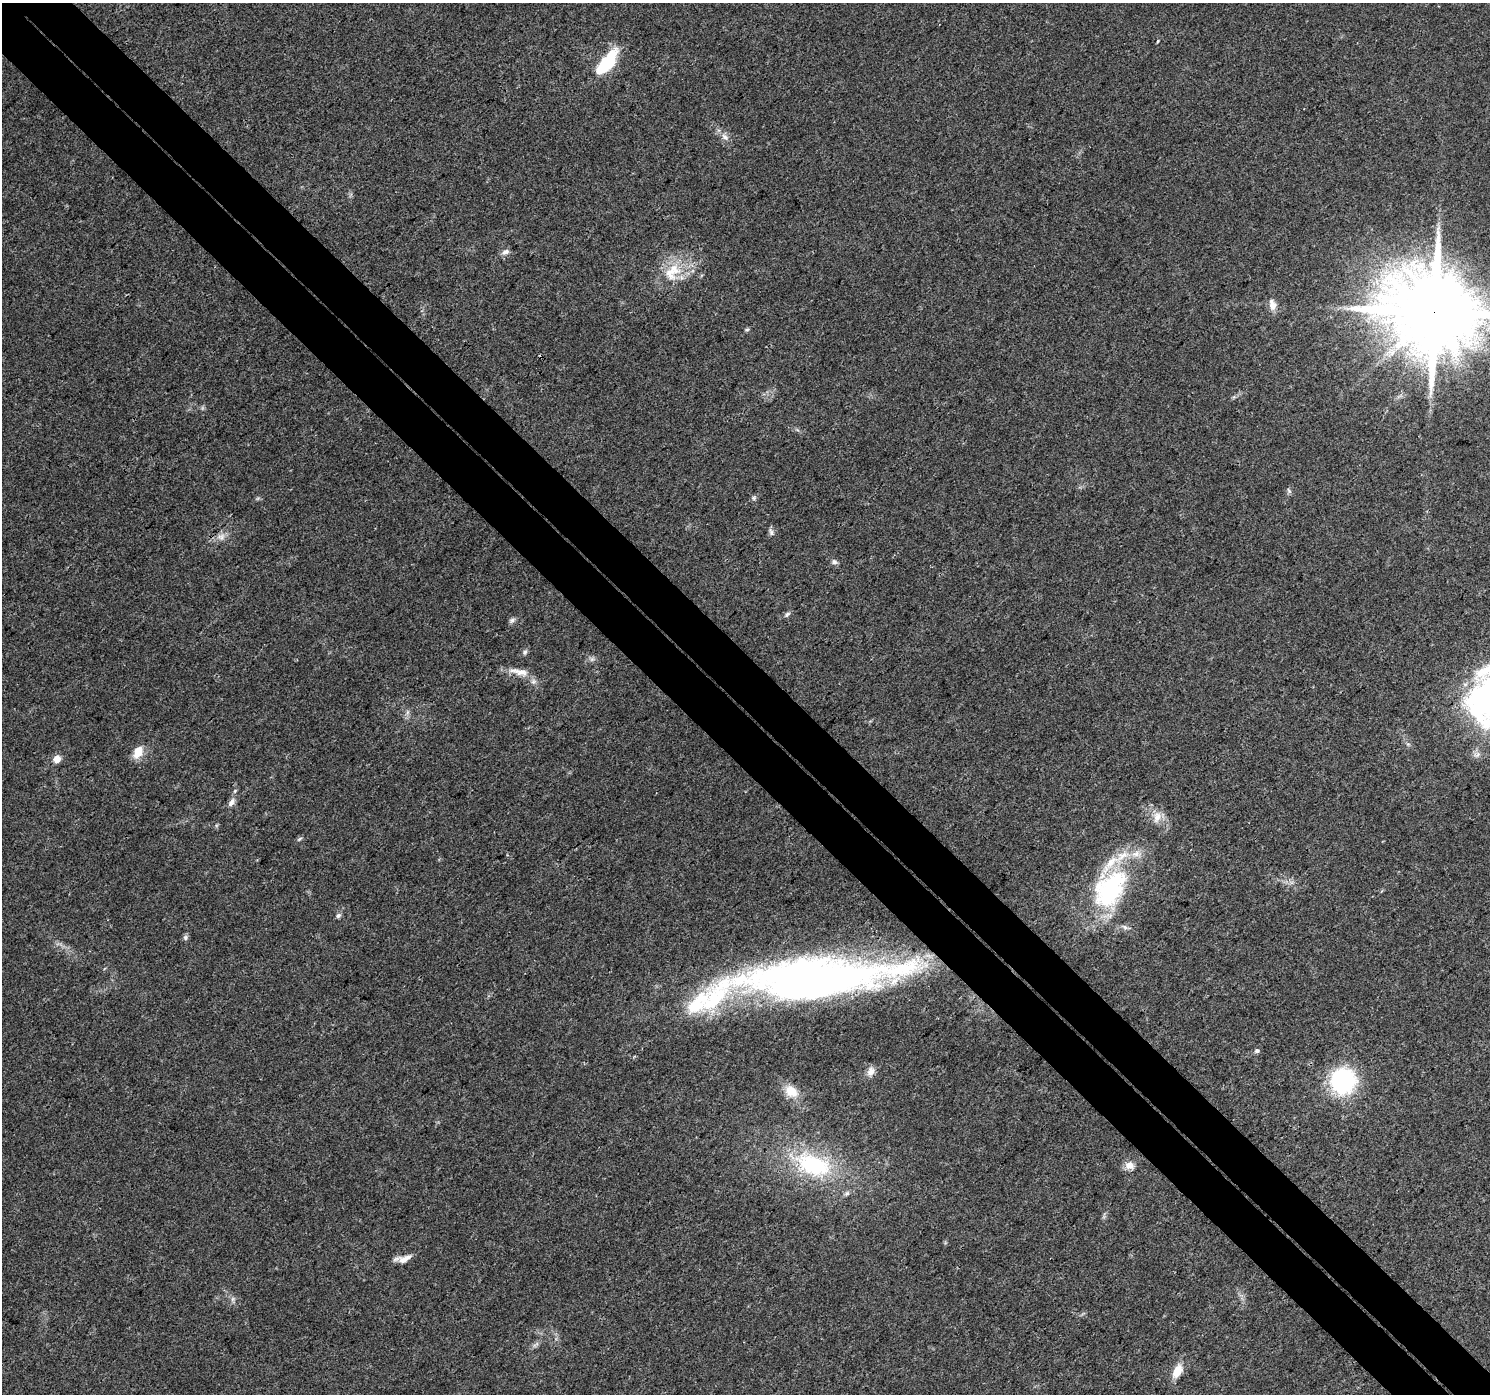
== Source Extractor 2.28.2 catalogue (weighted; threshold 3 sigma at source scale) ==
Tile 6 of 4 x 4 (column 2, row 2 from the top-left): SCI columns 1565-3052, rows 3075-4466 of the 6098 x 6083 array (HDU 1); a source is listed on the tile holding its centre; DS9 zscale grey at full resolution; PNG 1492 x 1396 px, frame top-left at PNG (2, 3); no overlay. Shown black and unused: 8% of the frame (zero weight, under 3 of 4 exposures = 7% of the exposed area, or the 3 px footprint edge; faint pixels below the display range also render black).
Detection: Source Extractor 2.28.2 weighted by HDU 2 'WHT'; one run over the whole footprint, this tile lists its part. Background 0.0386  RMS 0.0038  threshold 0.0172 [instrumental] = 3 sigma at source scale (4.5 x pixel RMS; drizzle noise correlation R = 1.50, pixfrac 1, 0.0396/0.0396 arcsec/px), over >= 5 px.
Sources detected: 43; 2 inside a brighter object's white glare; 1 long thin detection or spike segment (spike, bleed or trail) — not listed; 4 inside a brighter listed object's ellipse — not listed separately; the other 36 listed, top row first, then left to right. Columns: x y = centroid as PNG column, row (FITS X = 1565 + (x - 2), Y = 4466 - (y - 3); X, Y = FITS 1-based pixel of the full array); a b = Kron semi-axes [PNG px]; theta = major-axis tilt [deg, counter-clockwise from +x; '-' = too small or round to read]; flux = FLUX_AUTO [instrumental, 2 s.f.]
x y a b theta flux
1158 41 5 3 - 0.35
609 61 28 14 61 17
725 137 11 7 -40 2
505 252 11 7 18 1.5
672 272 32 20 49 14
1272 305 15 9 -74 3
1434 312 24 22 0 5700
747 329 6 4 2 0.54
1289 491 8 4 -59 0.74
754 498 7 5 22 0.82
771 532 10 5 -75 1.2
221 537 10 10 - 2.3
834 562 8 7 - 1.1
787 614 8 6 38 0.97
512 620 9 6 28 1.1
525 652 8 5 63 0.97
592 659 7 5 44 0.89
519 672 29 9 -12 5
138 752 15 9 65 5.7
57 759 5 5 - 6.2
231 802 13 7 61 2.1
1157 817 17 10 69 3.7
299 839 8 4 35 0.63
1110 889 59 37 53 50
338 916 7 6 - 0.9
185 937 8 6 90 0.89
815 982 149 33 9 290
1257 1051 6 6 - 0.91
871 1071 12 8 65 2.6
1343 1081 11 10 - 110
791 1091 17 13 -31 6.3
813 1165 53 28 -20 40
1129 1165 11 10 - 3
405 1259 17 9 22 3.4
233 1299 7 4 89 0.89
1177 1371 15 9 61 6
Overlapping masked pixels (flux is a lower limit): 1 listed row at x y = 1434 312
Isophote crosses this tile's border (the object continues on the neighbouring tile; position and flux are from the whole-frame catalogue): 1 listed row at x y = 1434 312